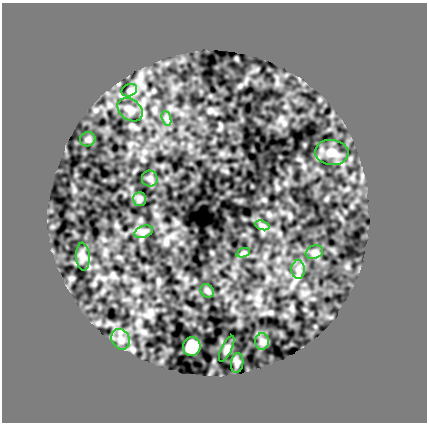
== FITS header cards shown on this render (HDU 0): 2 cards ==
NAXIS1  =                  425
NAXIS2  =                  420

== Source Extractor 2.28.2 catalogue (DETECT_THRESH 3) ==
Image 425 x 420 px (HDU 0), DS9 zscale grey, 1 PNG px = 1 image px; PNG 429 x 424 px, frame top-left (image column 1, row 420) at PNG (2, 3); each listed source drawn as its Kron ellipse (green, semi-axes under 4 px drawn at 4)
Background 0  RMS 0.67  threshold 2.01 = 3 sigma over >= 5 px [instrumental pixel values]
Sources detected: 19; all 19 listed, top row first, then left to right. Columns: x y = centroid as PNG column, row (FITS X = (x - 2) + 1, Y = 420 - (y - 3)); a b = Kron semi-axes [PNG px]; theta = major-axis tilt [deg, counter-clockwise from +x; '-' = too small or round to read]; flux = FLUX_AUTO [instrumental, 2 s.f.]
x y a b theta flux
129 90 8 6 21 120
130 110 14 10 -39 320
166 118 7 4 -71 120
88 139 8 7 - 110
332 152 17 12 -4 480
150 178 8 8 - 130
140 199 7 6 - 120
262 225 7 4 -19 100
144 232 9 6 20 150
314 252 9 6 20 160
243 253 7 4 18 79
83 257 14 7 -86 230
298 270 9 7 -89 210
207 291 7 6 - 93
121 339 11 8 -62 280
262 342 8 7 - 160
192 347 9 8 - 1500
227 349 14 5 64 120
237 363 10 6 80 110